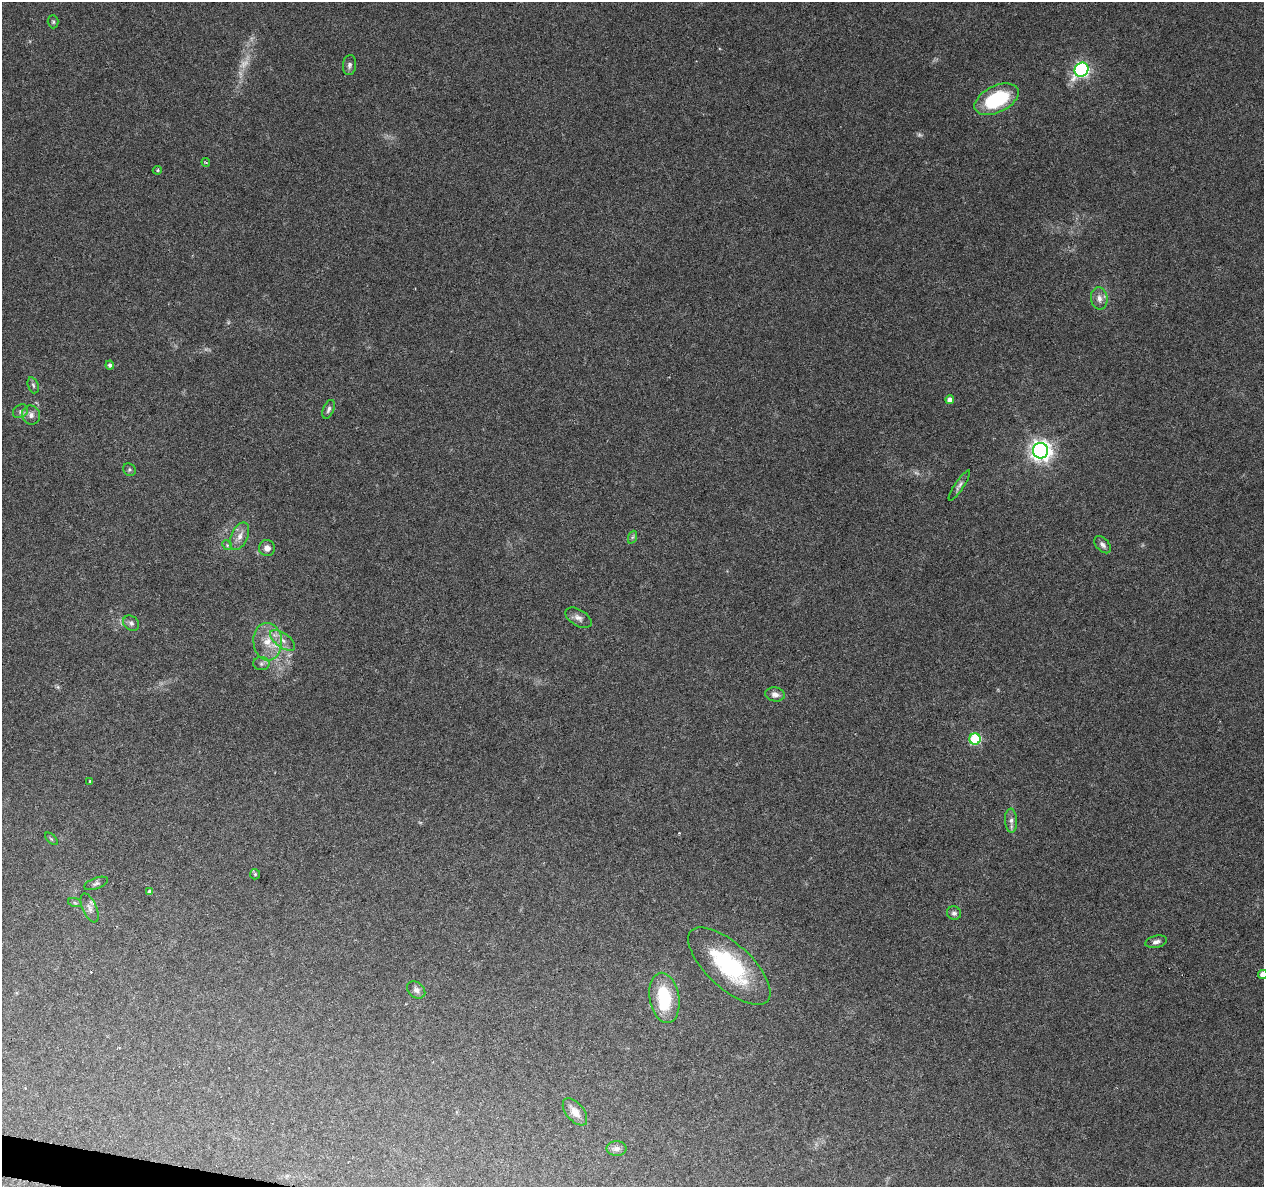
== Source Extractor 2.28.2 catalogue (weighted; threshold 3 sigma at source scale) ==
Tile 7 of 4 x 4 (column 3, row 2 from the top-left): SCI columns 2523-3784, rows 2595-3779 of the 5053 x 5249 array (HDU 1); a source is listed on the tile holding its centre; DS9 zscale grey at full resolution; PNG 1266 x 1189 px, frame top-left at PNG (2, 2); each listed source drawn as its Kron ellipse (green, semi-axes under 4 px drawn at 4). Shown black and unused: <1% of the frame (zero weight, under 3 of 6 exposures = <1% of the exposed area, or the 3 px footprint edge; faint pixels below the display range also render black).
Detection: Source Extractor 2.28.2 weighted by HDU 2 'WHT'; one run over the whole footprint, this tile lists its part. Background 0.0918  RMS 0.0031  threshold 0.0126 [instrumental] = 3 sigma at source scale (4.09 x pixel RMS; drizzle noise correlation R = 1.36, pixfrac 0.8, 0.0396/0.0396 arcsec/px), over >= 5 px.
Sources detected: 50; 4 too faint to see at this stretch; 1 inside a brighter object's white glare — neither listed nor drawn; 1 inside a brighter listed object's ellipse — not listed separately; the other 44 listed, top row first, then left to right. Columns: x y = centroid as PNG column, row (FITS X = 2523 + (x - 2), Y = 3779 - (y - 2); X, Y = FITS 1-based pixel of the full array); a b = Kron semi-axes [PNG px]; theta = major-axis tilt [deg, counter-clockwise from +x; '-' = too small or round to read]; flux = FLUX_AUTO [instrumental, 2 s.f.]
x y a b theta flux
53 22 6 5 - 0.47
349 65 10 6 84 0.87
1082 70 7 6 - 64
997 99 24 13 26 21
206 162 4 3 - 0.49
157 170 5 4 - 0.39
1099 298 11 8 -82 1.9
110 365 4 4 - 0.81
33 385 8 5 -71 0.61
950 400 4 4 - 1.4
329 409 10 5 67 0.79
21 411 8 6 34 0.85
31 415 9 9 - 1.5
1041 451 7 7 - 180
129 470 7 6 - 0.56
959 485 18 4 56 1.1
240 536 14 8 65 2.2
633 537 7 4 70 0.48
227 545 5 4 - 0.41
1103 545 10 6 -48 1.1
267 548 8 8 - 1.7
578 618 14 8 -32 1.6
131 623 9 6 -37 0.95
283 640 14 7 -36 2.2
268 642 19 14 -85 5.8
261 664 8 6 1 0.85
775 694 10 7 -10 1.5
975 739 5 5 - 23
90 781 4 3 - 0.32
1011 821 12 6 -87 1.3
51 839 8 3 -45 0.33
255 874 5 5 - 0.36
96 883 12 5 20 0.84
150 892 4 4 - 0.96
75 903 7 4 -19 0.45
90 908 15 7 -66 1.6
954 913 7 6 - 0.89
1156 942 11 6 13 1.1
729 966 52 22 -43 29
1263 974 4 4 - 2.2
416 990 10 7 -40 1.2
664 998 25 14 -80 14
575 1112 16 8 -50 3
617 1149 10 7 1 1.3
Isophote crosses this tile's border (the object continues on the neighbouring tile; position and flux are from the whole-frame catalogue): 1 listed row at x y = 1263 974